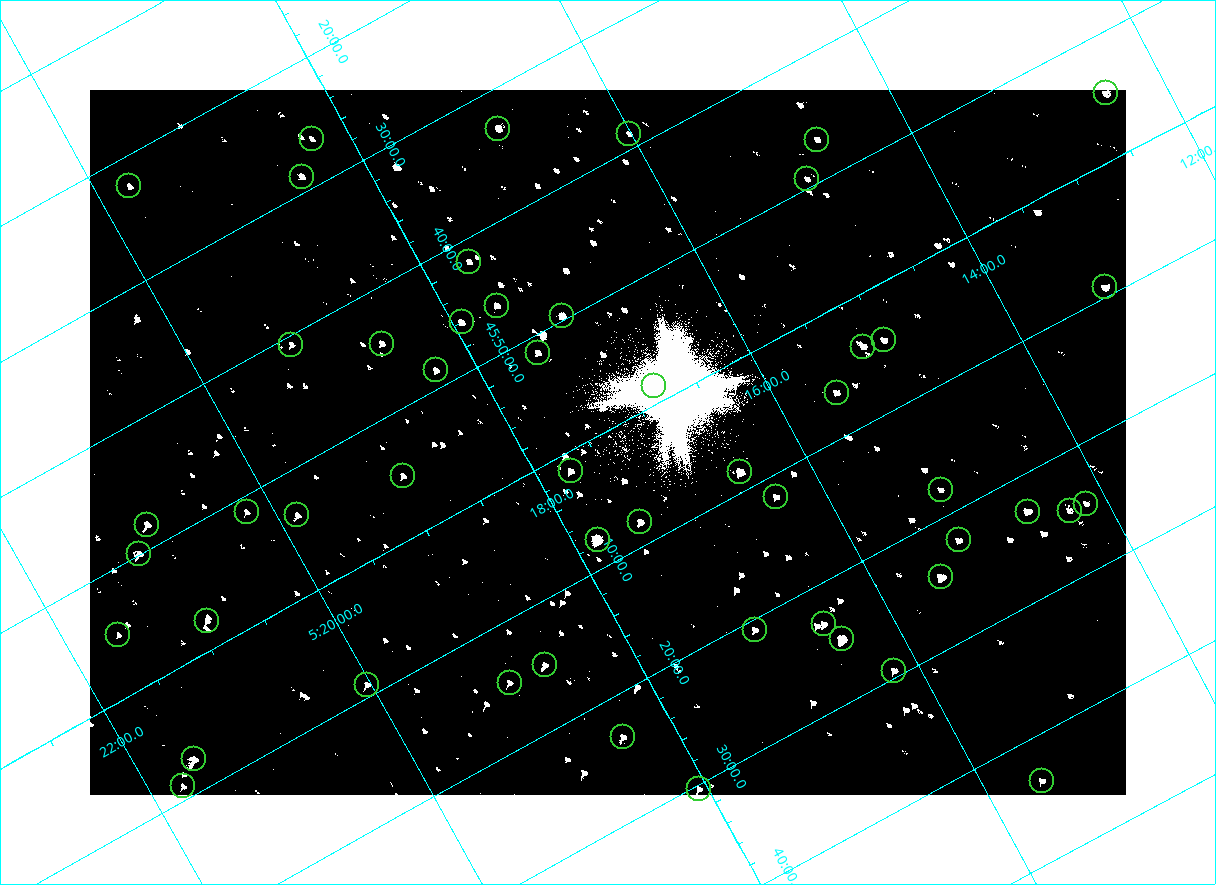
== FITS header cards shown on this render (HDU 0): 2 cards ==
NAXIS1  =                 2072
NAXIS2  =                 1410

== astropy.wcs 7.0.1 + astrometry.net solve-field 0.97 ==
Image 2072 x 1410 px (HDU 0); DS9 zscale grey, zoomed out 1/2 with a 90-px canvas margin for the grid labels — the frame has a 2x2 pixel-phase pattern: the four 2x2 pixel phases sit at different levels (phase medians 80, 80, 80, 144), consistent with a one-shot-colour (mosaic) sensor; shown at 1/2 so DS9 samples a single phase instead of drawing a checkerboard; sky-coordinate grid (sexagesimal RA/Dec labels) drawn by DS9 from the SOLVED WCS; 51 Tycho-2 reference stars matched to detected sources circled (green)
Header WCS: none
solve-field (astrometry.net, Tycho-2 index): SOLVED blind (the file carries no WCS)
Solved WCS: RA---TAN-SIP/DEC--TAN-SIP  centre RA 05:17:22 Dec +46:01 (79.34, +46.01 deg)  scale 2.54 arcsec/px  FOV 87.7' x 59.7'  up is -151 deg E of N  parity flipped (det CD > 0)
(file carries no celestial WCS; the grid is the blind solution)
Tycho-2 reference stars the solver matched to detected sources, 51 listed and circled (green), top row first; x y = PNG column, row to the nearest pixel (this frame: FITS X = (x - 90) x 2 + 1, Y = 1410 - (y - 90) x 2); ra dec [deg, ICRS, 3 dp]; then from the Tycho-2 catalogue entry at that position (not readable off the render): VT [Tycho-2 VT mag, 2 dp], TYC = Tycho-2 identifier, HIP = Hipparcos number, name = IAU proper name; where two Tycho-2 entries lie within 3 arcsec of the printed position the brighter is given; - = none
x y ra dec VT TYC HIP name
1106 93 78.114 +45.913 9.89 3345-1356-1 - -
498 128 79.231 +45.552 9.98 3358-927-1 - -
629 134 79.004 +45.647 11.41 3358-2181-1 - -
312 138 79.570 +45.438 11.18 3358-2771-1 - -
817 140 78.675 +45.779 11.07 3345-1858-1 - -
302 176 79.625 +45.478 9.93 3358-231-1 - -
807 178 78.730 +45.821 11.17 3345-560-1 - -
129 186 79.937 +45.373 10.74 3358-949-1 - -
469 262 79.411 +45.697 10.62 3358-1083-1 - -
1104 287 78.300 +46.154 9.71 3345-874-1 - -
497 306 79.404 +45.771 10.28 3358-1309-1 - -
562 316 79.298 +45.827 8.77 3358-3023-1 - -
462 322 79.483 +45.767 10.14 3358-481-1 - -
884 340 78.747 +46.074 10.28 3345-730-1 - -
291 344 79.806 +45.679 11.23 3358-1039-1 - -
382 344 79.645 +45.739 10.39 3358-323-1 - -
863 346 78.791 +46.067 9.53 3358-1478-1 - -
538 352 79.377 +45.856 9.99 3358-2785-1 - -
436 370 79.575 +45.809 10.46 3358-3067-1 - -
654 386 79.203 +45.975 10.21 3358-3142-1 - -
836 392 78.883 +46.107 10.16 3358-1042-1 - -
570 471 79.434 +46.025 9.87 3358-2812-1 - -
740 472 79.133 +46.141 8.10 3358-3148-1 - -
403 476 79.737 +45.917 10.42 3358-2222-1 - -
940 490 78.790 +46.297 10.91 3358-2798-1 - -
776 496 79.092 +46.196 10.35 3358-1074-1 - -
1086 504 78.541 +46.411 10.86 3345-1321-1 - -
1070 510 78.578 +46.409 10.96 3345-1097-1 - -
246 512 80.050 +45.855 11.27 3358-2824-1 - -
1028 512 78.654 +46.383 8.84 3345-1869-1 - -
297 515 79.963 +45.894 10.08 3358-2584-1 - -
640 522 79.360 +46.135 9.37 3358-2973-1 - -
147 524 80.238 +45.802 9.43 3358-655-1 - -
598 540 79.453 +46.128 7.41 3358-2414-1 - -
958 540 78.806 +46.372 10.28 3358-1208-1 - -
139 554 80.281 +45.832 9.52 3358-2963-1 - -
940 577 78.874 +46.406 8.07 3358-1254-1 - -
207 621 80.228 +45.962 10.38 3358-2502-1 - -
824 624 79.131 +46.386 9.87 3358-62-1 - -
754 630 79.260 +46.346 10.40 3358-902-1 - -
118 634 80.398 +45.917 10.91 3358-2348-1 - -
842 639 79.113 +46.416 6.95 3358-1284-1 - -
545 665 79.670 +46.248 10.61 3358-2504-1 - -
894 670 79.049 +46.490 10.10 3358-1590-1 - -
510 682 79.751 +46.245 10.97 3358-2202-1 - -
367 684 80.007 +46.150 10.36 3358-1438-1 - -
623 737 79.602 +46.390 9.90 3358-202-1 - -
194 759 80.388 +46.123 8.89 3358-1920-1 - -
1042 780 78.889 +46.726 10.59 3358-58-1 - -
183 786 80.435 +46.149 10.14 3358-1944-1 - -
699 789 79.516 +46.506 10.34 3358-900-1 - -